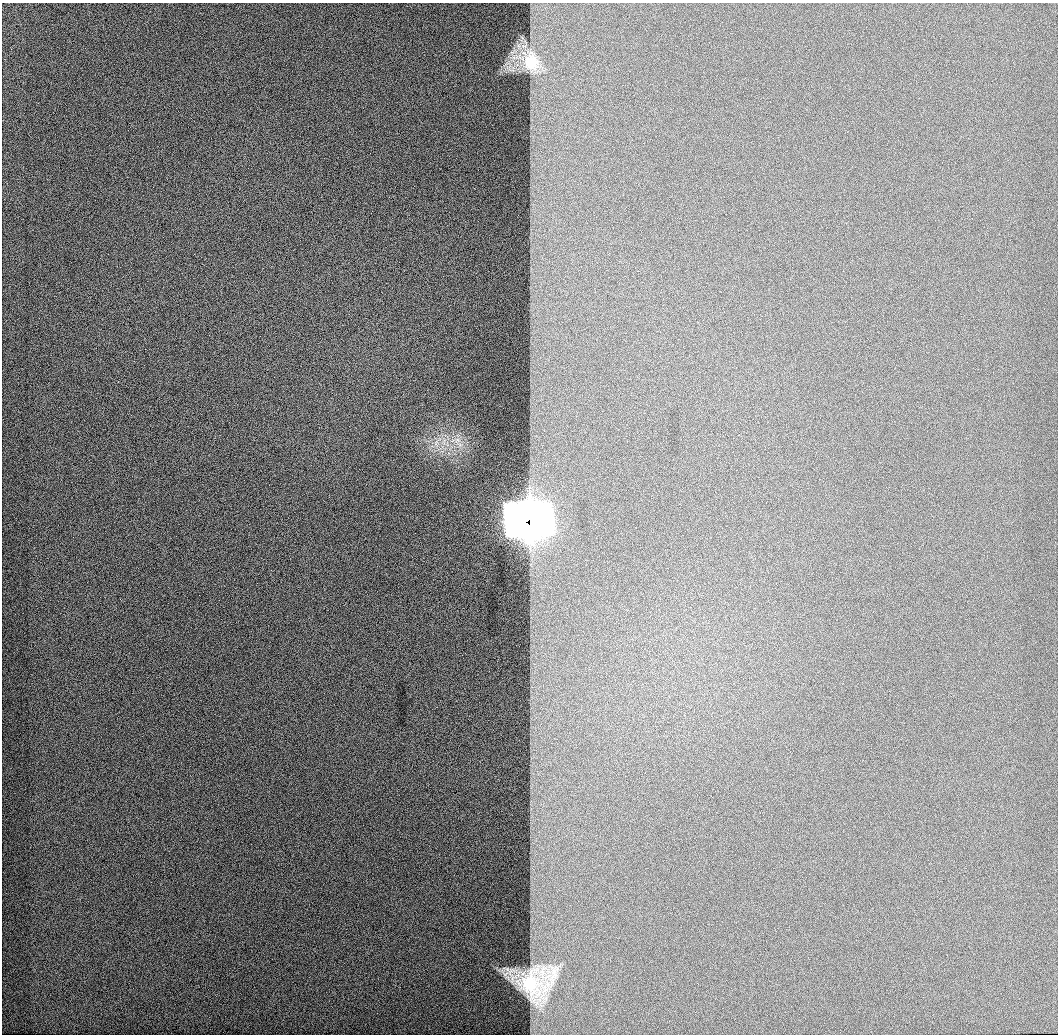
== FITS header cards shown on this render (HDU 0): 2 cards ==
NAXIS1  =                 1056 / Length of Axis 1 (Serial)
NAXIS2  =                 1032 / Length of Axis 2 (Parallel)

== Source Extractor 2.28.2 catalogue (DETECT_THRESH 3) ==
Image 1056 x 1032 px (HDU 0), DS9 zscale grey, 1 PNG px = 1 image px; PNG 1060 x 1036 px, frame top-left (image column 1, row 1032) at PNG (2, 3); no overlay
Background 520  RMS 3.3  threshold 9.83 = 3 sigma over >= 5 px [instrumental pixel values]
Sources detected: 4; all 4 listed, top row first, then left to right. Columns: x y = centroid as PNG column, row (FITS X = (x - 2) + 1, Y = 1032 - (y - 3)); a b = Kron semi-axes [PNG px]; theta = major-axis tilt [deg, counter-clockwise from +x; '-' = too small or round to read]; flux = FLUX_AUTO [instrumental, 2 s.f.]
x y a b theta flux
531 62 5 4 - 32000
457 440 9 6 14 1200
530 522 18 16 -16 280000
529 983 6 5 - 46000